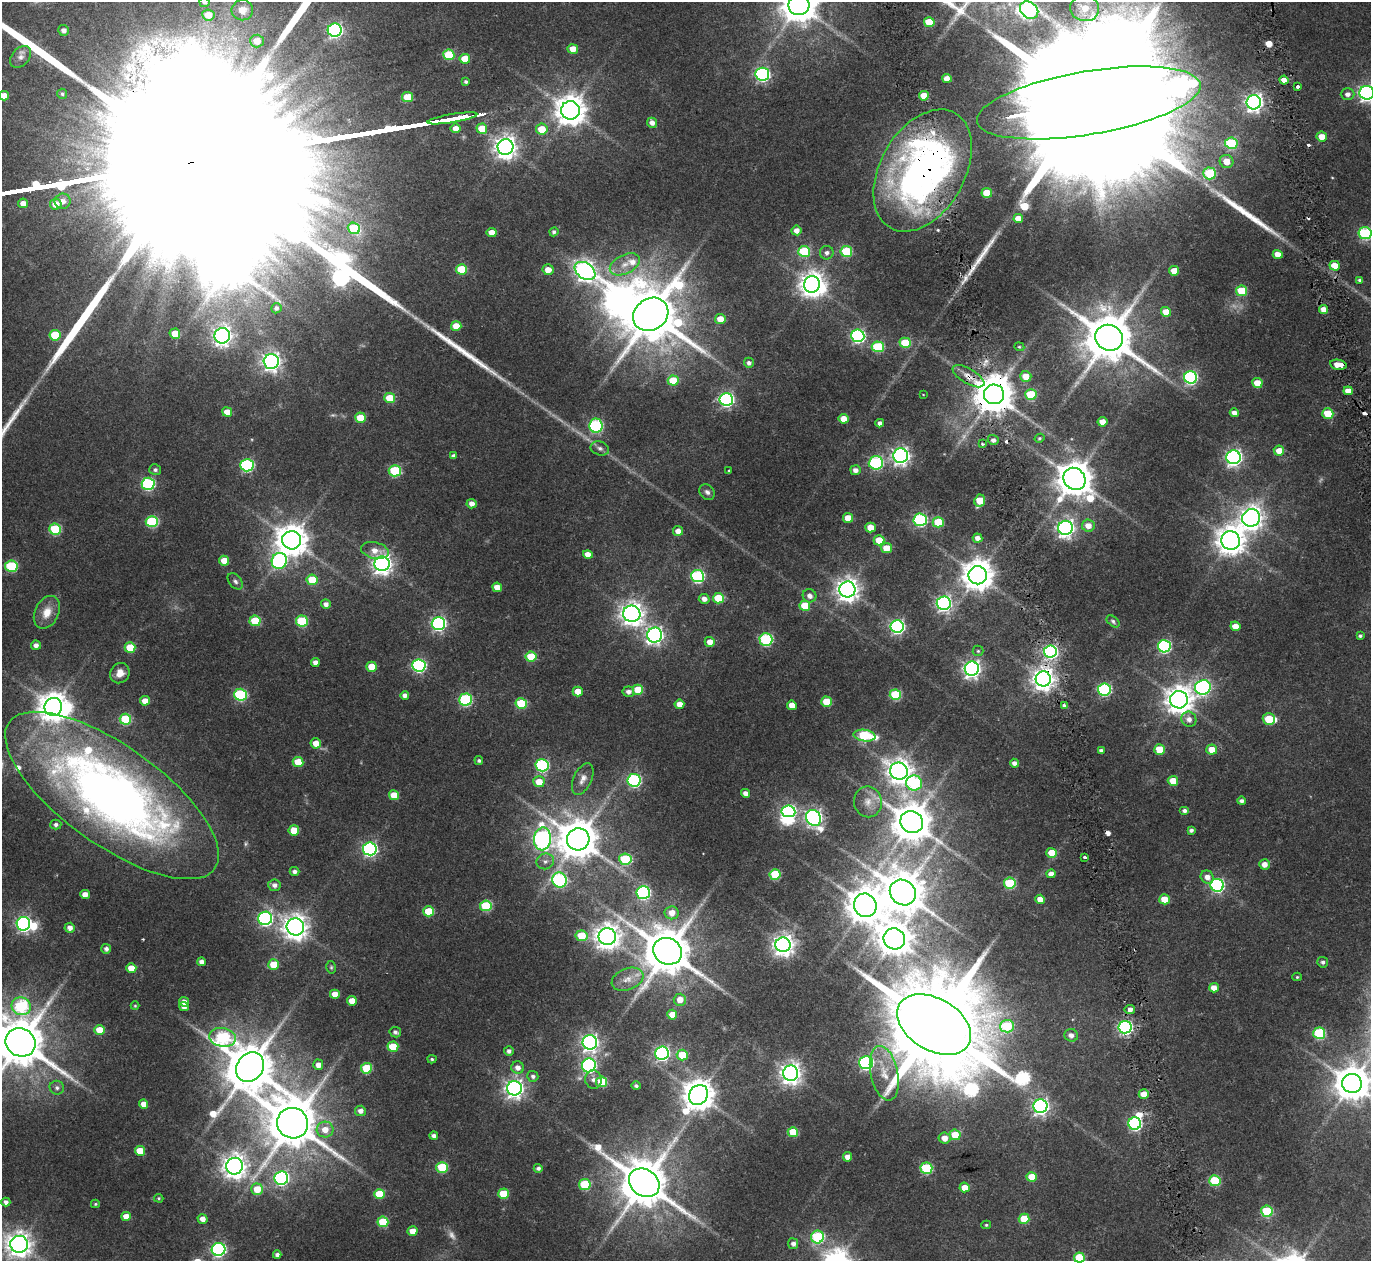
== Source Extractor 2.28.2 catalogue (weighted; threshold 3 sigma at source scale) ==
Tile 6 of 4 x 4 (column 2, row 2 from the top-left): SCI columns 1371-2739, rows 2626-3884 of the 5478 x 5297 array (HDU 1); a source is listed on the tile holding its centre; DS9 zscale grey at full resolution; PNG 1373 x 1263 px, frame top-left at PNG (2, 2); each listed source drawn as its Kron ellipse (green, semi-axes under 4 px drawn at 4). Shown black and unused: <1% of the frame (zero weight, under 2 of 4 exposures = <1% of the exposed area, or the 3 px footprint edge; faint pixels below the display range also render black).
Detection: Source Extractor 2.28.2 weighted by HDU 2 'WHT'; one run over the whole footprint, this tile lists its part. Background 0.0284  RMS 0.0048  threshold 0.0215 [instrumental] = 3 sigma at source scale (4.5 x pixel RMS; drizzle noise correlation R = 1.50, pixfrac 1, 0.0396/0.0396 arcsec/px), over >= 5 px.
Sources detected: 378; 7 too faint to see at this stretch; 8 inside a brighter object's white glare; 7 cosmic-ray / hot-pixel residue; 5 long thin detections or spike segments (spike, bleed or trail) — neither listed nor drawn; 5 inside a brighter listed object's ellipse — not listed separately; the other 346 listed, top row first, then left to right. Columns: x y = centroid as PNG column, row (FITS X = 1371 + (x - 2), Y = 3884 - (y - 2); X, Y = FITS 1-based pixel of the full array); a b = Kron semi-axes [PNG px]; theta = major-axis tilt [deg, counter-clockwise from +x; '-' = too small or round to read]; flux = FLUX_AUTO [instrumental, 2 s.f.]
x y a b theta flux
204 2 5 5 - 1.2
799 5 10 10 - 1100
1085 8 14 13 - 10
242 10 11 10 - 3.4
1029 10 10 8 -39 79
208 15 6 5 - 5.5
929 22 5 5 - 13
64 30 5 5 - 2.2
335 30 7 6 - 94
257 41 7 6 - 5.2
573 49 5 5 - 4.3
449 55 5 5 - 20
21 57 12 8 48 2.2
465 59 5 5 - 8.6
762 74 7 6 - 80
947 78 5 4 - 3.9
1284 80 4 4 - 3.2
466 82 3 3 - 0.9
1298 87 3 3 - 1.4
1367 93 7 7 - 140
62 94 5 5 - 0.69
1348 94 7 6 - 1.9
4 96 5 4 - 4.4
924 96 5 4 - 6.6
407 97 5 5 - 11
1254 102 7 7 - 180
1089 103 113 32 10 60000
570 110 9 9 - 690
452 118 25 3 9 3000
652 123 5 5 - 2.4
455 128 5 4 - 3.6
482 129 5 5 - 8.6
542 129 6 5 - 8.5
1322 137 5 5 - 4.7
1231 143 6 5 - 29
505 147 8 8 - 340
1226 161 7 6 - 5.2
923 171 66 42 60 210
1210 173 6 6 - 26
987 193 5 5 - 10
63 201 8 7 - 3
23 203 5 5 - 3.7
56 204 6 5 - 4.8
1018 218 5 4 - 4.4
354 228 6 5 - 18
796 230 5 5 - 2.9
554 232 5 4 - 1
492 233 5 4 - 5.4
1365 233 6 6 - 46
804 251 6 5 - 25
846 251 6 5 - 22
827 253 7 6 - 1.7
1278 254 5 4 - 4.6
625 264 16 9 26 4.7
1335 266 5 5 - 7.6
461 269 5 5 - 17
548 270 5 5 - 4.3
585 271 11 8 -34 240
1174 271 5 4 - 5.9
1360 280 4 4 - 1.1
812 284 8 8 - 410
1242 291 5 5 - 14
276 308 5 5 - 1.1
1324 309 4 4 - 4.5
1166 312 5 5 - 5.7
651 314 18 15 36 3000
720 319 5 5 - 5.5
456 326 5 5 - 6.9
175 334 5 5 - 7.5
55 335 5 5 - 18
222 336 8 7 - 200
858 336 6 6 - 84
1109 338 14 12 -25 2300
905 343 5 5 - 20
878 347 6 5 - 33
1019 347 5 4 - 0.49
271 361 7 7 - 190
749 363 5 5 - 1.5
1338 365 8 5 -10 5.3
968 376 18 7 -30 4.3
1026 376 5 5 - 5.2
1191 377 6 6 - 69
673 380 5 5 - 12
1257 383 5 5 - 7.1
1348 391 4 4 - 3.3
923 394 3 2 - 0.23
994 394 10 10 - 1400
1031 395 5 5 - 20
390 398 5 5 - 11
726 399 7 6 - 97
227 412 5 4 - 5.1
1234 413 4 4 - 2.2
1328 414 5 5 - 15
360 418 5 5 - 11
844 419 5 5 - 5.8
1102 422 5 4 - 4.4
880 423 4 4 - 1.7
596 426 7 6 - 65
1040 438 5 4 - 0.59
993 440 5 5 - 1.6
983 444 4 3 - 1.3
600 448 9 6 -21 1.5
1279 451 5 5 - 5.4
453 456 4 4 - 1.2
901 456 7 7 - 180
1233 457 7 7 - 140
876 463 7 6 - 47
247 465 6 6 - 57
155 470 6 5 - 1.1
729 470 4 2 - 0.29
855 470 5 5 - 2.2
395 471 6 5 - 29
1074 479 12 10 -49 1100
148 484 6 6 - 55
707 492 8 7 - 1.5
980 501 6 5 - 11
472 504 5 4 - 2.7
848 518 5 5 - 7.2
1251 518 9 8 - 360
920 520 6 6 - 62
152 521 6 5 - 34
938 522 5 5 - 15
1088 526 6 6 - 4.2
870 527 5 5 - 5.7
1065 528 7 7 - 170
55 529 6 5 - 27
678 531 5 5 - 3
978 538 5 4 - 2.7
292 540 9 9 - 770
879 540 5 5 - 9.2
1231 540 9 9 - 590
886 548 5 5 - 7.2
375 550 14 8 -13 3.8
588 555 5 4 - 4
224 561 5 5 - 5.7
279 561 8 7 - 78
382 564 7 7 - 260
11 566 6 5 - 31
978 575 9 9 - 730
698 576 6 6 - 58
312 580 5 5 - 12
235 581 9 6 -51 1.3
497 587 5 4 - 4.6
847 589 8 8 - 360
810 596 7 6 - 2.2
718 598 5 5 - 16
704 599 5 5 - 2.5
944 603 7 7 - 120
326 604 5 4 - 2.1
805 606 5 5 - 13
47 612 17 12 64 6.1
632 614 8 8 - 350
255 621 5 5 - 17
302 621 6 5 - 24
1113 621 7 5 -40 0.89
438 623 7 6 - 99
897 626 6 6 - 95
1235 626 5 5 - 4.8
655 635 7 7 - 150
1360 636 4 3 - 0.85
766 639 6 6 - 49
710 642 5 5 - 3.8
36 645 5 4 - 2.1
1164 646 6 6 - 66
130 648 5 5 - 13
978 651 5 5 - 0.65
1050 651 6 6 - 75
531 657 5 5 - 16
315 662 4 4 - 2.5
419 665 6 6 - 69
372 667 5 5 - 9.6
972 669 7 7 - 180
120 673 10 9 - 4
1043 679 7 7 - 350
1203 687 8 7 - 100
1104 689 6 6 - 61
638 690 5 5 - 11
578 691 5 5 - 6.3
628 692 6 5 - 2
240 695 6 6 - 45
405 695 4 4 - 1.8
895 695 5 5 - 24
465 700 6 6 - 49
1179 700 9 8 - 530
145 701 5 4 - 4.4
826 702 5 5 - 12
521 703 6 5 - 19
679 704 5 4 - 4.4
792 705 5 4 - 5.2
1064 705 4 3 - 2
53 707 9 9 - 630
125 719 6 5 - 26
1189 719 8 7 - 2.7
1269 719 6 5 - 14
864 736 11 5 -8 28
316 743 5 5 - 4.6
1160 749 5 5 - 11
1212 750 5 5 - 5.7
1101 751 4 4 - 1.4
479 761 4 4 - 0.86
298 762 5 5 - 9.8
1014 763 4 4 - 1.8
542 765 6 6 - 62
899 771 9 8 - 370
583 779 17 9 65 3.4
634 780 6 6 - 70
1173 781 5 5 - 6.2
539 782 5 5 - 7
914 783 8 7 - 42
746 793 4 4 - 2.5
112 795 126 49 -35 350
394 795 5 5 - 7.8
1242 801 4 4 - 1.5
868 802 15 14 - 5
788 811 7 6 - 67
1185 811 5 4 - 1.3
814 818 8 7 - 160
912 822 12 11 - 1300
56 825 5 5 - 1.1
294 830 5 5 - 8.8
1191 830 4 4 - 1.1
542 839 11 8 82 190
578 839 11 11 - 1400
370 849 7 6 - 100
1052 853 5 5 - 8
1085 857 3 3 - 2.2
625 859 6 5 - 27
545 861 9 8 - 1.8
1264 864 5 5 - 3.4
294 871 5 4 - 1.4
1051 874 4 4 - 2.7
775 875 5 5 - 21
1207 877 7 6 - 2.9
560 880 8 7 - 68
1010 883 6 5 - 28
274 885 6 6 - 1.8
1217 885 6 6 - 77
903 892 13 12 - 1600
643 893 7 6 - 57
85 894 5 4 - 3.2
1040 899 5 4 - 3.7
1164 899 5 5 - 8.6
865 905 12 11 - 1000
486 906 6 5 - 25
429 911 5 5 - 13
672 913 7 6 - 4.2
265 918 7 6 - 89
23 924 7 6 - 110
295 927 9 8 - 430
70 928 5 5 - 2.2
582 936 6 5 - 14
607 936 8 8 - 420
894 939 11 10 - 800
783 945 7 7 - 300
106 949 5 4 - 1.6
667 951 15 13 -27 2200
201 962 4 4 - 2.1
1323 962 5 5 - 1.1
274 965 5 5 - 9.5
331 967 6 5 - 0.62
131 968 5 5 - 6.1
1297 977 5 4 - 0.54
627 979 16 10 22 4.6
1214 988 5 5 - 3.9
335 994 5 4 - 4.1
680 1000 6 6 - 4.3
352 1001 5 4 - 4.9
184 1002 5 5 - 3.2
21 1006 10 9 - 40
135 1006 4 4 - 0.46
184 1007 5 4 - 2.2
1130 1009 5 4 - 2.1
672 1015 5 5 - 6
934 1024 40 26 -31 11000
1007 1026 7 6 - 22
1125 1027 6 6 - 87
100 1030 5 5 - 9.2
395 1032 6 5 - 1.1
1319 1033 6 6 - 36
1071 1035 7 6 - 2.4
223 1037 13 9 -8 48
20 1042 15 14 - 2400
590 1042 7 7 - 180
393 1047 5 5 - 12
509 1051 5 5 - 1.4
662 1053 7 6 - 100
682 1055 5 5 - 11
432 1059 4 4 - 0.63
866 1062 6 6 - 80
318 1065 5 5 - 2.8
589 1065 7 6 - 85
250 1067 16 13 53 2200
518 1067 6 6 - 2.7
366 1068 5 5 - 19
791 1073 7 7 - 290
884 1073 28 13 -78 11
533 1076 5 5 - 1.4
593 1079 9 8 - 2.4
602 1082 5 5 - 14
1352 1083 10 9 - 930
636 1086 4 4 - 0.98
57 1088 7 7 - 1.4
514 1088 7 7 - 220
1144 1094 5 4 - 6.2
698 1095 10 9 - 730
144 1104 4 4 - 3.5
1040 1106 7 7 - 140
360 1111 5 5 - 2.1
293 1123 15 15 - 2400
1135 1124 6 6 - 69
325 1129 8 8 - 4.6
793 1132 5 5 - 11
955 1135 5 5 - 9.4
434 1136 4 4 - 1.5
945 1138 6 5 - 4
140 1151 5 5 - 8.3
848 1157 4 4 - 3.2
235 1166 8 8 - 390
442 1167 5 5 - 24
538 1168 4 4 - 1.3
926 1168 6 5 - 34
1032 1177 5 5 - 8.8
281 1178 7 6 - 87
1215 1181 5 5 - 25
644 1183 16 13 -35 2300
585 1185 6 5 - 24
965 1187 5 5 - 4.7
257 1189 6 5 - 8.2
379 1194 5 5 - 13
503 1194 5 5 - 14
159 1198 5 4 - 0.52
6 1202 4 4 - 1.7
95 1204 4 4 - 0.52
1267 1211 5 5 - 29
126 1216 5 4 - 4.3
203 1219 5 5 - 3.1
1024 1219 5 5 - 12
383 1222 5 5 - 17
986 1225 5 4 - 0.57
413 1231 5 4 - 4.9
817 1237 6 6 - 39
19 1244 9 8 - 400
793 1244 5 5 - 1.7
218 1249 7 6 - 86
277 1255 4 4 - 1.6
1079 1257 5 5 - 17
Overlapping masked pixels (flux is a lower limit): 5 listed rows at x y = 1089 103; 923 171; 968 376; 994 394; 1043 679
Isophote crosses this tile's border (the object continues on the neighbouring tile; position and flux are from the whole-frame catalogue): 11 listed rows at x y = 204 2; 799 5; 1085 8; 1029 10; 1367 93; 4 96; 1089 103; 1365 233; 20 1042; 1352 1083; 1079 1257